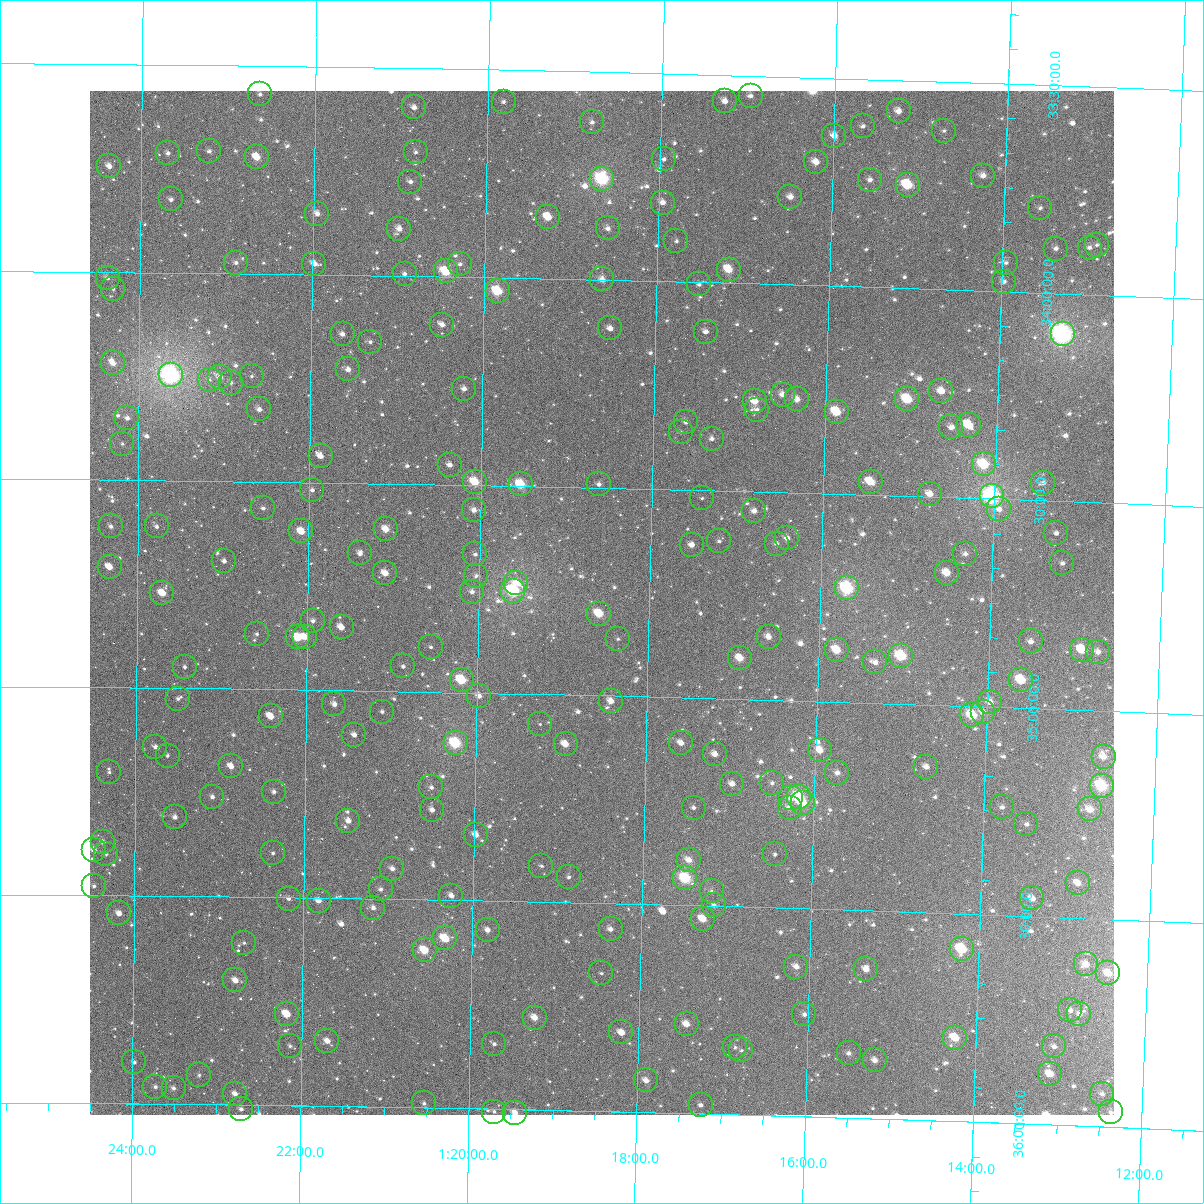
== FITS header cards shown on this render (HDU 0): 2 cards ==
NAXIS1  =                 1024
NAXIS2  =                 1024

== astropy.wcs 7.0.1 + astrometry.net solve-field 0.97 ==
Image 1024 x 1024 px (HDU 0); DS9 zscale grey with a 90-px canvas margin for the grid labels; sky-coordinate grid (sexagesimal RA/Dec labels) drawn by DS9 from the SOLVED WCS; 240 Tycho-2 reference stars matched to detected sources circled (green)
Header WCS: RA---TAN-SIP/DEC--TAN-SIP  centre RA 01:18:33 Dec +34:47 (19.64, +34.78 deg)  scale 8.66 arcsec/px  FOV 147.9' x 147.9'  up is +179 deg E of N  parity flipped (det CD > 0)
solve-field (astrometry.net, Tycho-2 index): VERIFIED the header's WCS against the Tycho-2 star catalogue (verified at 6 index scales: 10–240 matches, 0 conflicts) and refined it, rather than solving blind
Solved WCS: RA---TAN-SIP/DEC--TAN-SIP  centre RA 01:18:33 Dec +34:47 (19.64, +34.78 deg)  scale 8.66 arcsec/px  FOV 147.9' x 147.9'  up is +179 deg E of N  parity flipped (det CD > 0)
The solver's refit moves the header's centre by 0.27 arcsec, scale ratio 1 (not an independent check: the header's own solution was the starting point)
Tycho-2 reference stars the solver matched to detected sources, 240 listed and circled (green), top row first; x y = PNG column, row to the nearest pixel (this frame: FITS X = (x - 90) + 1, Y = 1024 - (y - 91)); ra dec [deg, ICRS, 3 dp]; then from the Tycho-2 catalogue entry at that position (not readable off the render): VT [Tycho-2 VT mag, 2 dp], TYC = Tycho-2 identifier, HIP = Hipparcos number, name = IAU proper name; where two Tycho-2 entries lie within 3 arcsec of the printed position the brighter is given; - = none
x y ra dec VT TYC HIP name
260 94 20.658 +33.569 12.14 2296-319-1 - -
751 96 19.242 +33.549 10.95 2295-812-1 - -
725 101 19.316 +33.563 10.84 2295-962-1 - -
504 102 19.955 +33.577 11.31 2295-963-1 - -
414 107 20.213 +33.594 11.23 2295-956-1 - -
899 111 18.814 +33.575 10.33 2295-953-1 - -
592 122 19.699 +33.621 11.42 2295-908-1 - -
863 126 18.915 +33.613 12.37 2295-898-1 - -
944 131 18.681 +33.618 11.97 2295-873-1 - -
834 136 18.998 +33.638 10.46 2295-851-1 - -
209 151 20.803 +33.707 11.22 2296-599-1 - -
416 152 20.206 +33.702 11.90 2295-874-1 - -
168 153 20.923 +33.713 11.81 2296-592-1 - -
257 157 20.665 +33.720 9.73 2296-581-1 - -
664 159 19.488 +33.706 11.80 2295-894-1 - -
816 162 19.048 +33.703 10.50 2295-903-1 - -
109 166 21.091 +33.746 10.29 2296-564-1 - -
983 176 18.564 +33.724 10.75 2295-952-1 - -
602 179 19.665 +33.757 7.64 2299-101-1 6127 -
870 180 18.890 +33.742 11.33 2295-972-1 - -
410 182 20.220 +33.773 11.19 2299-97-1 - -
908 185 18.781 +33.752 8.71 2299-98-1 - -
790 197 19.119 +33.789 10.84 2299-827-1 - -
171 199 20.912 +33.824 11.80 2300-62-1 - -
663 203 19.489 +33.811 11.29 2299-69-1 - -
1040 208 18.397 +33.797 11.57 2299-60-1 - -
317 214 20.488 +33.853 10.62 2300-122-1 - -
548 217 19.820 +33.852 9.57 2299-11-1 - -
608 228 19.646 +33.876 11.25 2299-53-1 - -
399 229 20.249 +33.887 10.47 2299-55-1 - -
676 241 19.446 +33.902 12.03 2299-527-1 - -
1097 245 18.228 +33.880 11.92 2299-443-1 - -
1090 248 18.248 +33.887 11.50 2299-673-1 - -
1056 249 18.347 +33.893 12.01 2299-785-1 - -
236 263 20.722 +33.974 11.34 2300-647-1 - -
1006 263 18.489 +33.931 11.57 2299-110-1 - -
314 264 20.495 +33.974 10.73 2300-297-1 - -
460 264 20.072 +33.969 12.05 2299-1094-1 - -
729 270 19.292 +33.968 9.44 2299-813-1 - -
446 271 20.113 +33.988 8.65 2299-1116-1 - -
405 274 20.232 +33.995 11.61 2299-1162-1 - -
108 278 21.094 +34.014 11.17 2300-623-1 - -
602 279 19.659 +33.999 10.33 2299-794-1 - -
1004 282 18.494 +33.977 11.68 2299-515-1 - -
699 284 19.378 +34.005 11.63 2299-246-1 - -
113 289 21.077 +34.040 11.98 2300-813-1 - -
498 291 19.962 +34.033 8.64 2299-1216-1 - -
442 325 20.120 +34.116 11.13 2299-1232-1 - -
610 328 19.632 +34.116 10.67 2299-456-1 - -
706 332 19.355 +34.118 10.83 2299-615-1 - -
343 334 20.410 +34.143 10.90 2300-307-1 - -
1063 334 18.317 +34.098 6.70 2299-988-1 5694 -
370 342 20.329 +34.160 11.37 2300-153-1 - -
113 363 21.076 +34.219 10.28 2300-263-1 - -
348 369 20.392 +34.227 10.45 2300-771-1 - -
171 375 20.906 +34.246 6.37 2300-1644-1 6512 -
252 376 20.672 +34.247 12.23 2300-303-1 - -
220 377 20.764 +34.251 10.87 2300-809-1 - -
210 380 20.795 +34.257 12.00 2300-497-1 - -
231 383 20.733 +34.263 11.84 2300-287-1 - -
464 389 20.053 +34.269 10.83 2299-1240-1 - -
941 391 18.664 +34.245 10.48 2299-720-1 - -
783 395 19.126 +34.265 10.80 2299-1020-1 - -
797 399 19.084 +34.275 10.56 2299-1027-1 - -
907 399 18.764 +34.267 8.91 2299-1002-1 5852 -
755 401 19.207 +34.282 10.14 2299-1012-1 - -
259 409 20.649 +34.327 10.69 2300-1607-1 - -
757 410 19.200 +34.303 11.33 2299-1028-1 - -
837 412 18.967 +34.303 9.21 2299-422-1 - -
127 418 21.033 +34.351 11.07 2300-1573-1 - -
686 422 19.406 +34.337 11.55 2299-730-1 - -
969 425 18.582 +34.324 9.44 2299-682-1 - -
951 427 18.631 +34.331 11.27 2299-952-1 - -
681 432 19.420 +34.361 11.58 2299-867-1 - -
712 439 19.329 +34.376 11.80 2299-679-1 - -
122 444 21.047 +34.413 12.32 2300-1426-1 - -
321 456 20.469 +34.437 10.28 2300-1333-1 - -
984 464 18.534 +34.418 8.85 2299-386-1 - -
450 465 20.091 +34.453 10.85 2299-1072-1 - -
475 482 20.017 +34.493 8.90 2299-1264-1 - -
871 482 18.862 +34.468 9.49 2299-773-1 - -
1043 483 18.359 +34.457 11.66 2299-719-1 - -
521 484 19.883 +34.496 8.75 2299-528-1 6204 -
599 484 19.655 +34.492 11.69 2299-881-1 - -
312 490 20.491 +34.519 11.16 2300-1286-1 - -
930 494 18.688 +34.493 10.36 2299-150-1 - -
992 496 18.506 +34.493 7.11 2299-584-1 5765 -
702 498 19.353 +34.519 11.76 2299-573-1 - -
263 508 20.634 +34.564 11.46 2300-1223-1 - -
999 509 18.484 +34.524 11.18 2299-212-1 - -
474 510 20.018 +34.560 10.47 2299-1068-1 - -
754 511 19.199 +34.547 10.81 2299-531-1 - -
111 526 21.078 +34.612 11.74 2300-1084-1 - -
157 526 20.944 +34.611 11.49 2300-960-1 - -
386 529 20.275 +34.610 9.69 2300-1282-1 - -
301 531 20.521 +34.619 9.78 2300-1069-1 - -
1056 533 18.315 +34.577 11.43 2299-678-1 - -
787 538 19.101 +34.610 10.88 2299-575-1 - -
719 541 19.300 +34.622 11.93 2299-372-1 - -
777 544 19.131 +34.624 11.58 2299-390-1 - -
692 545 19.378 +34.632 10.77 2299-767-1 - -
360 553 20.349 +34.670 10.88 2300-784-1 - -
475 554 20.012 +34.667 11.48 2299-1180-1 - -
965 554 18.579 +34.634 12.08 2299-771-1 - -
224 561 20.746 +34.693 11.16 2300-1129-1 - -
1062 563 18.294 +34.649 11.61 2299-112-1 - -
110 567 21.081 +34.710 10.30 2300-1636-1 - -
385 573 20.274 +34.716 10.20 2300-1061-1 - -
947 573 18.631 +34.682 9.96 2299-1007-1 - -
476 576 20.008 +34.719 11.41 2299-1248-1 - -
516 583 19.890 +34.733 11.10 2299-148-1 - -
847 588 18.922 +34.726 7.74 2299-643-1 5891 -
513 591 19.898 +34.753 7.69 2299-376-1 6208 -
472 592 20.019 +34.757 10.97 2299-1278-1 - -
162 593 20.926 +34.771 9.54 2300-1131-1 - -
599 614 19.645 +34.803 9.10 2299-841-1 - -
313 621 20.484 +34.834 11.45 2300-1081-1 - -
342 627 20.400 +34.848 10.72 2300-1258-1 - -
257 634 20.648 +34.867 11.75 2300-1063-1 - -
298 637 20.528 +34.874 9.34 2300-556-1 - -
305 637 20.507 +34.873 10.53 2300-1032-1 - -
769 637 19.147 +34.849 10.50 2299-485-1 - -
618 639 19.589 +34.863 11.92 2299-510-1 - -
1031 641 18.378 +34.840 11.03 2299-365-1 - -
431 647 20.138 +34.892 11.66 2299-1213-1 - -
837 650 18.947 +34.875 9.49 2299-406-1 - -
1082 650 18.228 +34.855 9.33 2299-494-1 - -
1098 652 18.180 +34.858 10.76 2299-638-1 - -
901 656 18.757 +34.885 8.27 2299-446-1 5849 -
740 658 19.229 +34.902 9.61 2299-758-1 - -
875 662 18.832 +34.902 10.62 2299-986-1 - -
403 666 20.217 +34.940 11.76 2299-1145-1 - -
185 667 20.858 +34.948 11.45 2300-1191-1 - -
462 680 20.045 +34.970 8.57 2299-1243-1 6249 -
1021 680 18.403 +34.933 8.95 2299-713-1 - -
479 696 19.992 +35.007 10.87 2299-1287-1 - -
178 699 20.877 +35.025 12.27 2300-320-1 - -
611 701 19.605 +35.013 10.44 2299-354-1 - -
990 702 18.492 +34.988 10.42 2299-294-1 - -
334 704 20.417 +35.033 11.01 2300-342-1 - -
382 712 20.277 +35.049 11.96 2300-1192-1 - -
983 712 18.512 +35.013 10.77 2299-751-1 - -
972 715 18.543 +35.022 8.81 2299-302-1 5782 -
271 716 20.604 +35.065 9.86 2300-292-1 - -
540 724 19.813 +35.073 12.24 2299-373-1 - -
354 735 20.357 +35.106 11.16 2300-1004-1 - -
456 743 20.059 +35.122 7.95 2299-1099-1 6255 -
681 743 19.396 +35.109 10.63 2299-342-1 - -
566 744 19.735 +35.119 10.20 2299-166-1 - -
155 747 20.942 +35.141 11.42 2300-1521-1 - -
820 750 18.987 +35.118 9.85 2299-138-1 - -
715 754 19.295 +35.134 10.96 2299-752-1 - -
168 756 20.906 +35.162 12.40 2300-380-1 - -
1104 757 18.152 +35.111 10.57 2299-898-1 - -
231 766 20.718 +35.186 10.41 2300-446-1 - -
926 767 18.673 +35.149 10.97 2299-180-1 - -
109 772 21.077 +35.203 11.94 2300-1585-1 - -
837 773 18.934 +35.171 11.04 2299-683-1 - -
772 783 19.125 +35.200 11.54 2299-232-1 - -
732 784 19.242 +35.205 10.78 2299-766-1 - -
1102 786 18.154 +35.181 8.24 2299-312-1 5652 -
431 787 20.128 +35.230 11.35 2299-1281-1 - -
274 792 20.592 +35.246 11.28 2300-1273-1 - -
212 797 20.772 +35.260 11.09 2300-876-1 - -
799 797 19.045 +35.231 8.37 2299-356-1 5923 -
791 798 19.068 +35.236 11.34 2299-378-1 - -
803 803 19.032 +35.246 9.11 2299-864-1 - -
1002 807 18.445 +35.241 11.53 2299-577-1 - -
694 808 19.354 +35.264 11.57 2299-620-1 - -
790 808 19.071 +35.259 10.77 2299-585-1 - -
1090 809 18.187 +35.238 10.07 2299-1035-1 - -
432 810 20.124 +35.284 11.49 2299-1087-1 - -
175 817 20.882 +35.310 10.95 2300-1328-1 - -
348 821 20.370 +35.313 10.55 2300-310-1 - -
1026 824 18.372 +35.279 11.36 2299-942-1 - -
476 835 19.994 +35.341 10.47 2299-1153-1 - -
103 842 21.094 +35.371 11.11 2300-1159-1 - -
94 850 21.120 +35.391 10.34 2300-150-1 - -
273 853 20.592 +35.394 12.02 2300-1055-1 - -
106 854 21.085 +35.401 11.89 2300-584-1 - -
775 854 19.111 +35.371 11.57 2299-716-1 - -
689 860 19.364 +35.391 10.30 2299-306-1 - -
541 866 19.799 +35.413 12.07 2299-273-1 - -
392 869 20.238 +35.427 10.87 2299-1097-1 - -
569 877 19.717 +35.439 11.91 2299-177-1 - -
685 878 19.373 +35.435 8.18 2299-235-1 6033 -
1078 883 18.214 +35.416 10.15 2299-265-1 - -
94 886 21.119 +35.478 11.85 2300-572-1 - -
381 889 20.272 +35.477 11.38 2300-226-1 - -
712 891 19.295 +35.465 11.97 2299-199-1 - -
451 896 20.063 +35.489 10.90 2299-1069-1 - -
1032 898 18.347 +35.457 10.67 2299-329-1 - -
289 899 20.543 +35.503 11.56 2300-284-1 - -
319 901 20.455 +35.507 10.69 2300-692-1 - -
714 905 19.287 +35.497 11.41 2299-335-1 - -
373 908 20.293 +35.522 10.64 2300-676-1 - -
119 913 21.044 +35.543 10.39 2300-474-1 - -
703 919 19.319 +35.531 9.75 2299-115-1 - -
611 929 19.590 +35.562 11.25 2299-171-1 - -
488 930 19.954 +35.570 10.78 2299-1211-1 - -
445 938 20.079 +35.592 9.32 2299-1113-1 - -
244 943 20.674 +35.611 12.13 2300-1196-1 - -
962 949 18.551 +35.585 8.63 2299-165-1 - -
425 950 20.139 +35.622 9.21 2299-1171-1 - -
1086 964 18.180 +35.611 10.59 2299-123-1 - -
796 967 19.038 +35.640 10.31 2303-394-1 - -
866 969 18.831 +35.641 10.72 2303-707-1 - -
601 973 19.615 +35.668 12.15 2303-814-1 - -
1108 973 18.115 +35.630 9.84 2303-914-1 - -
235 980 20.698 +35.701 10.56 2304-1678-1 - -
1070 1010 18.223 +35.723 11.15 2303-1004-1 - -
287 1014 20.544 +35.781 9.37 2304-1576-1 - -
804 1014 19.010 +35.754 11.62 2303-1077-1 - -
1079 1014 18.195 +35.731 11.44 2303-654-1 - -
535 1018 19.809 +35.779 10.06 2303-1040-1 6176 -
687 1024 19.358 +35.785 10.09 2303-752-1 - -
621 1032 19.551 +35.810 11.16 2303-1131-1 - -
955 1038 18.561 +35.799 9.13 2303-94-1 5787 -
327 1041 20.423 +35.844 10.74 2304-1635-1 - -
494 1044 19.927 +35.843 12.34 2303-675-1 - -
290 1046 20.533 +35.857 11.92 2304-610-1 - -
1054 1046 18.267 +35.811 11.31 2303-769-1 - -
735 1047 19.214 +35.838 12.13 2303-1022-1 - -
741 1050 19.194 +35.845 11.64 2303-39-1 - -
849 1053 18.875 +35.845 11.19 2303-652-1 - -
875 1060 18.797 +35.859 10.61 2303-940-1 - -
134 1062 20.995 +35.901 12.18 2304-22-1 - -
1050 1074 18.276 +35.877 10.22 2303-446-1 - -
199 1075 20.802 +35.930 11.80 2304-908-1 - -
646 1080 19.474 +35.923 10.31 2303-682-1 - -
155 1087 20.932 +35.959 11.77 2304-856-1 - -
174 1088 20.878 +35.962 11.16 2304-1506-1 - -
235 1094 20.694 +35.974 10.83 2304-1637-1 - -
1102 1094 18.119 +35.921 11.45 2303-1006-1 - -
424 1103 20.133 +35.990 12.31 2303-1311-1 - -
701 1105 19.310 +35.979 11.60 2303-922-1 - -
241 1109 20.676 +36.010 11.50 2304-30-1 - -
494 1112 19.924 +36.007 11.82 2303-1126-1 - -
1111 1112 18.091 +35.965 11.48 2303-614-1 - -
515 1113 19.862 +36.008 10.26 2303-1155-1 - -